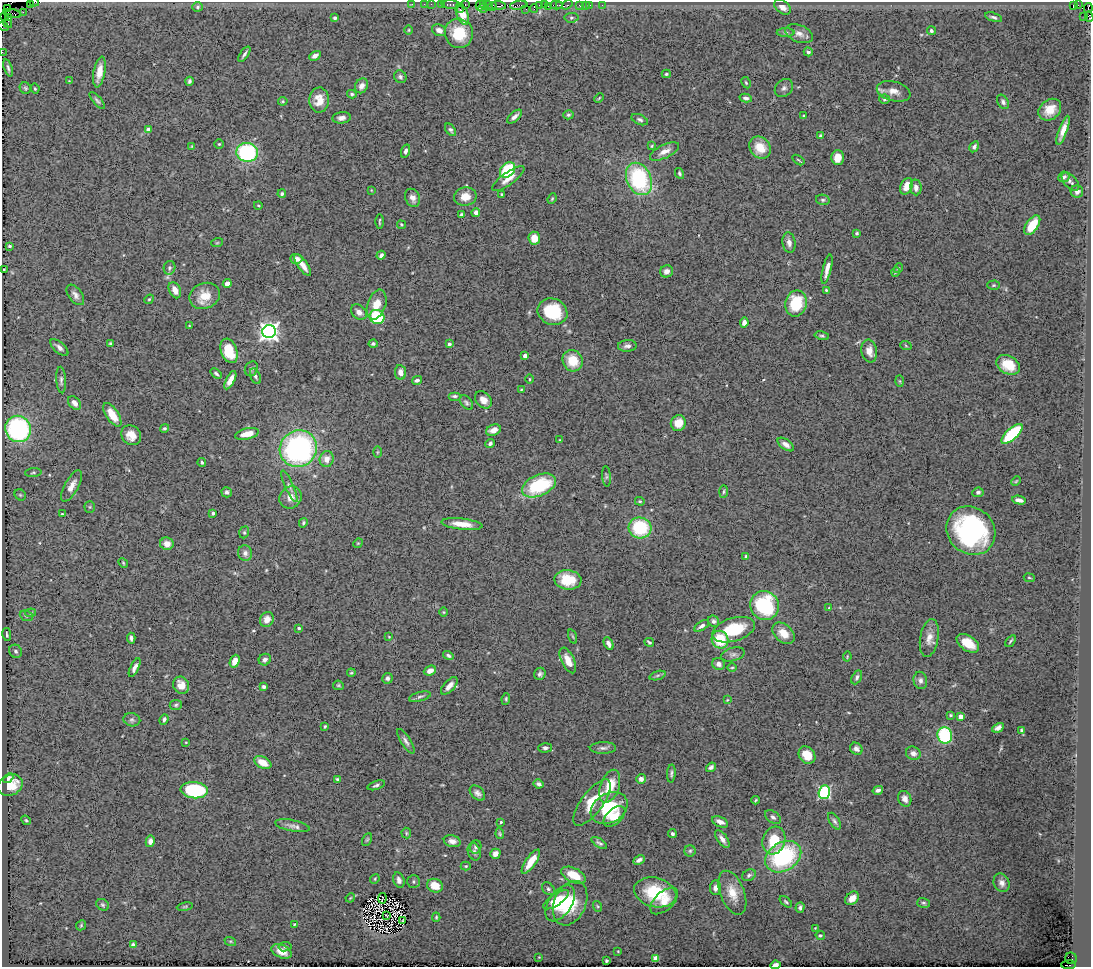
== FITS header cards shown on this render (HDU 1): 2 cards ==
NAXIS1  =                 1089
NAXIS2  =                  965

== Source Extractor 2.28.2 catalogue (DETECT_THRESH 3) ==
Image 1089 x 965 px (HDU 1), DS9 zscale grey, 1 PNG px = 1 image px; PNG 1093 x 969 px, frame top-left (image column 1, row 965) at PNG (2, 2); each listed source drawn as its Kron ellipse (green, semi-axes under 4 px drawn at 4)
Background 0.472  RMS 0.033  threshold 0.0985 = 3 sigma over >= 5 px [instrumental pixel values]
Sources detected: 366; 5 with non-positive FLUX_AUTO (blend fragments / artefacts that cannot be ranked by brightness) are neither listed nor drawn; the other 361 listed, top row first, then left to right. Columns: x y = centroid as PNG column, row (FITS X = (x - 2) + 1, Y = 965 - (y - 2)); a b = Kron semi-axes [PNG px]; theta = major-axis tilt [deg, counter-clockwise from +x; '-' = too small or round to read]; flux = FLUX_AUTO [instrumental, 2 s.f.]
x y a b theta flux
34 2 4 2 - 20
30 3 3 2 - 5.7
412 4 3 2 - 3
424 4 2 2 - 11
431 4 2 2 - 3.7
465 4 3 2 - 14
441 5 3 3 - 25
450 5 9 3 -1 32
484 5 3 2 - 4
498 5 7 3 -3 2.2
519 5 9 3 9 42
539 5 3 2 - 15
544 5 3 2 - 8
556 5 6 3 1 25
560 5 4 2 - 20
567 5 6 2 37 1.8
579 5 3 2 - 13
585 5 3 3 - 1.9
590 5 2 2 - 3.5
602 5 3 2 - 3
1073 5 4 3 - 31
1078 5 3 2 - 2.9
480 6 5 2 - 14
489 6 5 2 - 6.6
492 6 4 2 - 17
549 6 3 2 - 15
198 7 5 4 - 3.3
783 7 9 6 -37 14
483 8 5 3 - 8.2
1088 8 5 2 - 59
7 9 3 2 - 73
460 9 3 2 - 6.3
526 9 2 2 - 8.5
534 9 4 2 - 12
23 12 2 2 - 32
12 14 9 3 -10 62
462 14 11 5 -70 13
1084 16 2 2 - 14
4 17 2 2 - 9.9
8 17 4 3 - 32
993 17 9 4 -17 5.1
1089 17 5 3 - 86
335 18 3 3 - 3.6
571 18 7 4 6 3.9
8 24 4 3 - 540
3 26 5 4 - 96
409 30 5 3 - 1.9
439 30 7 5 -25 13
931 31 4 4 - 4.5
786 32 9 4 0 4.2
459 33 15 14 - 71
799 34 14 8 -22 14
2 52 2 2 - 19
808 52 4 4 - 4.8
244 54 9 3 55 5.7
315 56 6 4 29 9.2
8 68 9 3 -72 4.5
99 72 15 5 80 25
666 74 4 3 - 3.2
400 77 6 6 - 5.1
69 81 3 3 - 1.4
189 81 4 3 - 4.2
746 83 6 4 -63 2.7
361 86 8 6 58 12
25 88 6 5 - 3.6
784 88 10 8 43 7.5
35 89 5 3 - 2.4
894 91 17 9 -14 20
352 94 5 4 - 4.1
599 98 5 3 - 2.1
746 98 6 4 -12 5.8
884 99 5 4 - 3.2
97 100 10 4 -49 5.1
319 100 12 10 88 29
283 101 5 4 - 2.7
1003 102 8 5 -59 5.8
1050 110 12 10 39 31
568 115 5 4 - 3.6
804 115 3 2 - 1.8
515 117 9 4 42 8.9
341 118 9 5 6 11
640 120 9 5 -24 5.2
148 130 4 4 - 12
451 130 7 4 -54 5
1063 130 15 4 70 20
821 136 3 3 - 8
219 144 5 4 - 2.8
192 146 3 3 - 1.7
652 146 4 3 - 2.5
974 147 6 4 59 5.9
760 148 12 10 -48 36
405 151 7 4 73 5.8
664 151 16 6 26 18
247 152 11 9 -12 230
838 158 7 6 - 22
798 160 7 2 -34 2.3
508 170 9 6 45 130
679 173 6 4 -61 3.6
1064 177 6 5 - 6.2
508 179 19 6 36 20
639 179 17 12 -64 230
1070 182 11 6 -47 6.9
906 186 9 5 68 20
916 187 8 5 -84 11
371 190 4 2 - 1.5
1077 192 6 6 - 8.1
282 194 4 4 - 4
502 194 3 2 - 2.7
465 197 11 9 12 26
413 198 9 7 -65 11
552 199 5 4 - 2.8
823 200 7 5 -13 4.2
258 205 4 3 - 1.9
476 213 4 4 - 10
462 215 4 3 - 5.1
379 221 7 2 89 2.7
401 225 4 4 - 2.7
1032 225 11 6 56 45
857 233 3 3 - 3.3
534 238 6 6 - 23
217 243 6 3 19 2.5
789 243 10 6 -81 11
9 246 3 3 - 3.3
381 255 4 3 - 5.8
296 259 6 5 - 11
303 265 13 4 -55 17
169 268 7 5 78 4.6
898 268 5 4 - 3.1
4 269 3 2 - 2
827 269 15 4 76 15
667 271 6 6 - 9.8
896 272 5 3 - 1.9
227 284 4 4 - 11
994 285 6 4 2 2.9
175 290 8 5 -63 15
826 290 4 3 - 2.7
75 295 12 6 -53 10
205 296 15 12 22 35
149 299 5 4 - 2.6
796 303 13 10 78 82
377 305 15 9 71 32
359 312 9 6 -40 13
552 312 15 13 -21 98
377 317 7 7 - 150
744 322 5 4 - 13
189 326 3 2 - 1.5
269 332 7 6 - 1200
822 336 7 4 -13 3.7
110 343 4 4 - 2.9
373 344 4 4 - 4.5
449 344 3 3 - 6.9
627 346 9 6 4 7.8
906 346 6 3 -20 2.4
59 347 11 5 -42 9.1
229 351 13 8 -70 57
869 351 11 7 -81 18
525 356 4 4 - 8.8
573 361 11 10 - 47
1008 365 12 9 -30 39
251 369 7 6 - 5.4
400 372 7 5 -83 14
216 374 6 3 -41 4.2
255 376 8 5 -66 5.7
529 379 4 3 - 2.2
61 380 13 5 -86 6.5
230 380 10 4 63 19
417 380 5 3 - 5
900 381 6 4 -88 2.5
521 389 4 2 - 1.9
455 396 6 4 0 4.3
483 400 10 7 -46 15
75 403 8 5 -50 11
466 403 8 5 -49 4.9
112 415 13 6 -56 37
678 423 8 7 - 30
165 428 4 4 - 3.9
18 429 13 12 - 300
493 430 8 5 21 13
247 434 12 5 13 26
1012 434 13 5 42 160
131 435 11 9 -45 25
560 440 4 2 - 1.4
490 443 5 4 - 5.9
786 445 9 5 -36 11
298 449 19 18 - 470
377 452 6 4 89 2.6
327 459 8 7 - 17
202 462 4 3 - 3.3
33 473 8 3 5 3.2
606 476 10 4 -85 4.7
1016 481 5 3 - 2.1
72 486 17 7 61 19
289 486 17 3 -66 7.7
539 486 18 10 24 130
227 492 5 5 - 5.4
724 492 6 3 88 2.7
978 492 5 4 - 5.1
20 495 6 5 - 2.9
291 497 11 10 - 21
1019 500 7 4 -11 11
640 501 5 4 - 2.9
90 507 5 5 - 2.8
213 513 3 3 - 3.9
62 514 3 3 - 2.3
303 523 5 4 - 3.6
462 524 20 5 -6 30
640 528 11 10 - 120
971 531 26 23 -42 340
244 532 6 4 70 3.1
358 543 5 4 - 2.4
167 544 7 6 - 18
245 553 8 7 - 8.7
746 556 4 3 - 2.7
123 563 5 4 - 2.6
1029 578 5 3 - 2.3
568 580 13 9 -5 58
765 606 15 14 - 190
829 608 3 3 - 1.9
444 612 5 3 - 2
31 613 5 4 - 3.3
26 616 7 5 -22 3.8
267 619 8 6 64 18
714 621 6 5 - 5.9
702 626 8 4 33 8.1
299 628 3 3 - 3.5
734 630 22 11 16 100
783 633 13 8 -43 30
7 635 6 3 -81 2.5
389 637 4 3 - 1.5
573 637 7 3 -71 2.7
131 638 5 3 - 5.5
929 638 19 9 80 20
720 640 9 8 - 82
1010 641 7 3 54 3
649 642 5 3 - 3.8
968 643 12 7 -33 35
608 644 7 4 -62 8.7
16 651 7 6 - 5.7
733 654 12 6 15 8.6
448 655 5 4 - 4.6
847 657 5 3 - 2
265 660 6 5 - 5.7
568 660 14 6 -65 24
235 661 6 4 68 18
719 664 6 6 - 9.5
135 667 10 4 64 9.9
732 667 5 3 - 2.2
430 671 6 4 23 15
351 673 4 4 - 2.4
540 674 6 5 - 5.8
657 675 8 3 19 4.3
857 677 7 4 64 5.6
387 678 5 5 - 6
920 680 9 7 -79 8.5
181 685 9 7 -61 21
338 685 5 4 - 2.8
449 686 11 5 48 13
264 687 4 4 - 4.8
420 697 11 4 15 5.2
506 699 6 4 82 2.8
727 700 4 2 - 2
176 705 6 5 - 3.7
951 715 3 3 - 2.6
961 716 4 4 - 22
164 719 5 4 - 5.1
132 720 8 6 -11 5.7
325 726 3 3 - 2.7
998 728 6 4 28 7.3
1021 730 3 3 - 3
945 735 8 7 - 150
406 741 14 5 -58 8
186 742 3 2 - 1.5
545 748 7 4 2 5.1
603 748 13 6 0 8
856 749 7 5 -37 7.2
913 753 7 6 - 12
807 755 9 7 -50 36
263 763 9 5 -27 28
711 767 5 4 - 6
671 774 9 4 86 4.8
8 778 5 3 - 3.8
337 779 4 3 - 3.4
641 779 5 5 - 10
539 784 5 4 - 6.9
10 785 13 10 25 36
376 785 9 3 19 4.7
610 786 17 9 71 52
194 790 14 8 -6 200
878 790 5 4 - 7.3
824 792 7 5 72 340
477 793 9 6 -44 8.3
905 799 8 6 -65 11
756 800 4 3 - 2.4
592 803 27 10 54 57
609 808 19 14 30 100
614 816 13 7 42 27
773 817 9 5 -37 6.6
26 820 5 4 - 3
834 821 9 5 -57 5.7
501 822 3 3 - 2.5
720 822 8 5 -24 11
293 826 17 5 -11 11
406 833 5 5 - 2.9
500 834 5 3 - 2.8
672 834 4 4 - 4.5
722 839 10 5 -54 10
367 840 7 4 62 3
774 840 14 11 72 59
150 841 6 4 80 9.6
452 841 8 6 -14 11
599 843 9 4 -32 5.7
476 847 7 5 72 5.9
690 851 6 5 - 4
474 852 9 6 -72 6.6
495 854 5 5 - 15
783 857 19 14 32 240
639 860 6 4 27 9
531 862 14 5 56 38
466 866 5 4 - 3
574 875 13 7 -26 39
749 875 7 5 28 5.5
375 879 5 4 - 2.6
399 880 8 5 -74 9.2
413 881 6 6 - 3.9
1002 883 9 8 - 11
435 886 8 6 -22 32
715 888 7 5 84 10
548 889 7 5 -45 4.7
655 892 21 14 -13 98
732 893 23 12 -68 36
350 898 5 3 - 1.9
382 898 5 2 - 1.6
852 898 8 5 40 19
556 900 15 5 34 28
664 901 17 9 43 26
786 902 7 4 -40 3.3
560 903 20 11 56 66
570 903 23 16 66 77
924 903 6 4 -15 4
103 905 7 5 -32 4
597 906 5 3 - 2.5
185 907 8 4 9 3.8
800 907 5 4 - 6.6
387 915 3 2 - 1.5
436 917 4 3 - 2.8
403 920 2 2 - 1
294 924 3 2 - 2
81 925 5 4 - 2.5
815 928 3 3 - 1.7
820 935 5 4 - 4.1
230 941 6 4 -17 3
133 945 4 4 - 7.1
285 947 6 4 9 4
282 951 11 6 -25 20
618 951 3 2 - 1.6
539 957 3 3 - 1.5
656 958 4 4 - 40
1071 958 6 5 - 130
606 961 3 3 - 5.1
775 965 5 3 - 14
1069 965 7 4 3 550
At the frame edge (FLAGS 8, measured only in part): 8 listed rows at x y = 34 2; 30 3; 1088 8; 1089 17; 3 26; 2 52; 775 965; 1069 965
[5 non-positive-flux detections neither listed nor drawn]